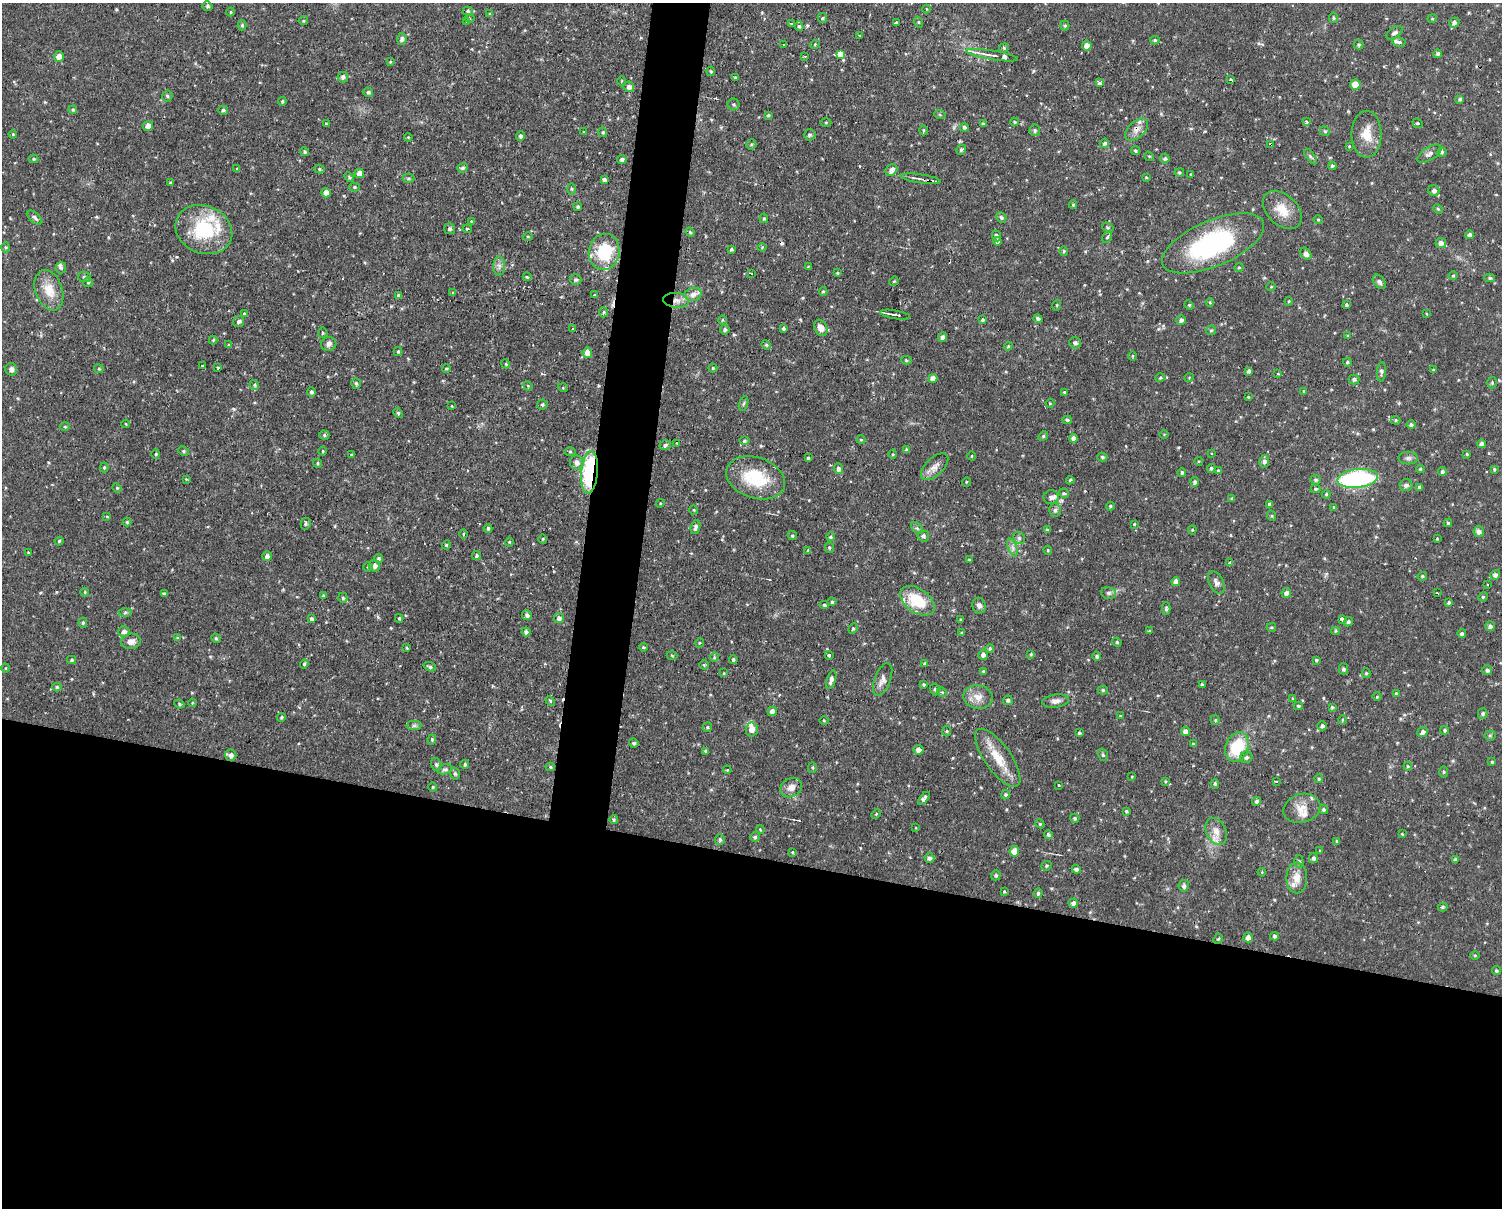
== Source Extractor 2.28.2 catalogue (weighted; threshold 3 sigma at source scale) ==
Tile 11 of 3 x 4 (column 2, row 4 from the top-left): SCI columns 1640-3139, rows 183-1388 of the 4978 x 5004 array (HDU 1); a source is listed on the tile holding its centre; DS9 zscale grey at full resolution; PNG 1504 x 1210 px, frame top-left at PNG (2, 3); each listed source drawn as its Kron ellipse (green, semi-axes under 4 px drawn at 4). Shown black and unused: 32% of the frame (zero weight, under 2 of 3 exposures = <1% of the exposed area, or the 3 px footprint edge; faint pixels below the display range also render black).
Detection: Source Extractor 2.28.2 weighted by HDU 2 'WHT'; one run over the whole footprint, this tile lists its part. Background 0.0511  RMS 0.0061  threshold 0.0273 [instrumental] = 3 sigma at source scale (4.5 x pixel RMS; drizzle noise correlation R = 1.50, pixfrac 1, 0.05/0.05 arcsec/px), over >= 5 px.
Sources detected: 499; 1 inside a brighter object's white glare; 5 cosmic-ray / hot-pixel residue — neither listed nor drawn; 16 inside a brighter listed object's ellipse — not listed separately; the other 477 listed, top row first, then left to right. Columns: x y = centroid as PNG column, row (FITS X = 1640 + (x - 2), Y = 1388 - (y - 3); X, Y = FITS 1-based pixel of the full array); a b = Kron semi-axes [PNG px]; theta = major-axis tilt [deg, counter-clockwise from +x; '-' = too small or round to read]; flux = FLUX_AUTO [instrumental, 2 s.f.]
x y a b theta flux
207 6 5 4 - 1.1
926 9 4 3 - 0.42
468 11 5 4 - 0.84
231 12 4 4 - 0.68
490 14 4 3 - 0.92
469 18 5 4 - 0.62
822 18 5 4 - 0.71
1334 18 5 4 - 0.94
1432 19 5 3 - 0.57
303 21 5 4 - 0.73
467 21 4 3 - 0.73
918 22 5 3 - 0.67
791 23 3 2 - 1.1
896 23 3 3 - 5.2
1454 23 5 5 - 2
242 25 5 4 - 0.94
1065 25 5 4 - 0.96
799 26 5 4 - 1.1
1394 33 9 5 34 1.9
860 36 3 2 - 0.62
402 39 6 5 - 1.7
1155 40 4 4 - 0.78
1399 42 7 4 -12 1.4
815 44 5 3 - 0.5
784 45 2 2 - 0.69
1359 45 5 5 - 0.98
1087 46 5 5 - 4.1
1004 48 5 4 - 0.8
1438 54 4 4 - 1.2
840 55 4 4 - 250
992 55 26 4 -9 5
805 56 3 2 - 0.57
59 57 5 5 - 4
390 62 3 3 - 0.53
711 71 5 4 - 0.84
343 77 5 5 - 2
735 78 3 3 - 0.74
1231 79 4 3 - 0.96
621 81 4 3 - 0.43
1100 83 4 3 - 9.7
1355 85 5 5 - 5.7
629 87 5 5 - 2.5
368 92 5 4 - 1.2
167 96 5 5 - 0.76
1460 99 4 3 - 1.2
282 102 4 3 - 1
733 104 6 6 - 1
73 110 4 3 - 0.86
223 110 5 4 - 1.1
768 115 4 3 - 0.84
940 115 6 3 -19 0.65
826 122 5 3 - 0.6
1014 122 4 3 - 0.71
1306 122 3 3 - 1.7
1418 123 5 4 - 1.3
326 124 4 3 - 0.88
983 124 4 3 - 0.94
148 126 5 5 - 3.6
964 127 4 4 - 1.1
1137 129 14 8 42 4.5
923 130 5 3 - 0.72
1035 130 6 5 - 1.3
1325 131 5 4 - 0.82
584 132 3 3 - 0.53
603 132 5 4 - 0.93
13 134 4 3 - 0.67
1367 134 23 15 -90 10
810 135 6 5 - 1.4
521 136 4 4 - 1.5
408 137 4 3 - 0.53
1104 143 5 4 - 1.4
751 144 5 5 - 0.87
1271 144 3 3 - 2
1349 146 4 3 - 0.47
961 150 5 4 - 1.2
1135 151 4 4 - 0.94
305 152 5 4 - 1.3
1442 152 5 4 - 1.1
1429 154 14 6 32 2.9
1149 156 5 4 - 0.65
1311 156 9 4 -55 1.2
1165 158 5 5 - 1.2
34 159 5 4 - 1
622 160 4 4 - 1.8
1332 166 4 4 - 1
462 168 5 4 - 1.2
237 169 3 3 - 0.78
319 169 5 4 - 0.92
891 170 6 5 - 3.2
1179 172 5 4 - 0.86
359 173 4 4 - 5.1
1191 174 3 2 - 0.41
349 177 5 3 - 0.8
408 178 6 4 1 0.89
1146 178 4 3 - 0.58
921 179 20 4 -8 3.3
604 180 4 4 - 1.8
170 183 3 3 - 0.88
354 187 5 4 - 0.84
571 189 6 4 -88 0.78
1434 190 6 5 - 2.3
326 193 4 4 - 4.4
1073 205 4 3 - 0.88
578 207 4 4 - 0.98
1438 209 5 3 - 0.74
1282 210 23 15 -44 11
1001 217 5 5 - 1.2
35 218 9 5 -41 1.5
764 218 5 4 - 0.81
1318 220 4 3 - 0.59
471 221 4 3 - 0.61
1108 227 6 4 -33 0.92
449 229 5 5 - 1.2
467 229 5 2 - 0.61
204 230 29 23 -23 37
690 232 5 4 - 0.73
1469 235 4 4 - 2
528 236 5 3 - 0.67
996 236 6 4 -67 1.1
1107 237 7 4 60 1
998 241 4 4 - 2.4
1213 243 55 23 23 84
1441 243 5 5 - 2.6
5 247 5 3 - 0.61
762 247 4 4 - 0.59
731 249 3 3 - 1.1
1064 251 4 4 - 0.75
604 252 18 15 76 29
1306 254 6 5 - 2.6
499 266 9 6 -90 2.1
808 267 4 3 - 0.68
1239 267 4 4 - 0.66
61 268 5 5 - 1.2
837 273 4 3 - 0.61
751 274 3 3 - 1.4
1453 275 5 3 - 0.64
84 277 6 5 - 1.1
527 277 4 4 - 0.8
1490 278 5 4 - 1.1
576 280 6 5 - 1.3
894 281 5 3 - 0.59
88 282 5 5 - 0.89
1379 282 8 5 -52 1.9
1271 287 4 3 - 0.44
49 290 21 13 -70 11
823 291 4 4 - 0.77
453 293 4 4 - 0.57
693 294 8 6 11 3.2
594 295 4 3 - 0.58
398 296 4 4 - 1.7
676 300 13 7 -6 4.1
1289 301 4 3 - 0.59
1210 302 4 4 - 0.66
1057 305 5 3 - 0.62
1189 305 5 4 - 0.8
1346 305 4 3 - 0.94
603 312 5 3 - 0.74
244 314 3 3 - 0.91
1427 314 4 2 - 0.46
895 315 15 3 -9 3
1038 318 4 4 - 1.3
722 320 5 3 - 0.56
983 320 4 3 - 1.3
1181 320 5 4 - 1.8
238 321 6 5 - 1.6
783 328 4 4 - 1.1
821 328 8 6 -60 4.6
573 329 4 2 - 0.41
725 330 5 4 - 1.3
1211 330 5 4 - 0.81
323 333 5 4 - 0.9
1348 336 3 3 - 0.6
943 337 4 4 - 2.1
213 340 4 4 - 0.83
1075 343 6 5 - 2
329 344 7 7 - 2
229 345 4 3 - 0.68
766 345 5 4 - 0.78
1008 346 4 4 - 0.71
398 351 4 4 - 0.78
587 353 5 5 - 5.5
1133 356 5 3 - 0.62
906 360 5 4 - 0.81
1347 362 4 4 - 0.97
506 364 4 3 - 0.75
202 366 3 3 - 1.7
218 367 3 2 - 1
446 368 4 3 - 0.76
713 368 4 4 - 0.84
11 369 6 6 - 2.2
99 369 5 4 - 0.74
1433 370 4 4 - 0.61
1249 371 4 3 - 1.5
1381 372 9 4 87 1.7
1278 374 4 2 - 0.49
933 378 4 4 - 3.2
1160 378 5 3 - 0.69
1189 378 5 3 - 0.47
1354 379 5 5 - 1.5
356 383 5 4 - 1.3
1492 383 6 5 - 0.85
254 385 5 4 - 0.86
528 386 5 4 - 0.52
563 388 5 3 - 0.55
1304 391 3 3 - 0.58
311 392 4 4 - 1.3
1064 392 4 3 - 0.61
1248 397 4 3 - 0.59
744 403 8 3 71 0.86
1050 403 4 4 - 0.62
542 404 5 5 - 0.93
452 406 3 3 - 0.49
398 413 5 4 - 0.82
1067 420 5 4 - 0.92
1396 420 5 4 - 0.74
126 424 4 2 - 0.44
1411 425 4 4 - 1.4
65 427 5 3 - 0.68
324 435 5 4 - 1
1164 435 4 3 - 0.47
1043 436 5 4 - 0.76
1073 438 4 4 - 2.2
861 440 4 4 - 0.69
744 441 5 4 - 1
677 443 3 2 - 0.49
1482 444 4 4 - 2
665 445 6 4 19 1.3
906 450 4 3 - 1
183 451 5 4 - 0.92
323 451 4 4 - 0.59
570 452 5 3 - 0.63
1212 453 3 2 - 0.89
156 454 4 4 - 0.81
893 454 4 3 - 0.6
1467 454 3 2 - 0.53
351 455 3 3 - 0.62
972 456 4 3 - 0.48
1102 457 5 4 - 0.98
808 458 3 3 - 0.91
1408 458 10 6 0 1.8
1199 461 4 3 - 0.49
1264 461 6 5 - 2
577 462 7 6 - 2.8
317 463 4 4 - 0.94
104 467 5 4 - 0.77
935 467 17 9 44 4.2
1211 468 4 4 - 1.1
838 469 5 4 - 2.1
1420 469 4 3 - 0.77
1494 469 4 3 - 0.79
1218 471 4 4 - 1.1
590 472 21 8 85 62
1182 472 4 4 - 1.2
1442 472 4 4 - 1.5
756 478 30 20 -19 28
1358 478 20 9 7 89
186 479 4 3 - 0.55
1070 480 4 3 - 0.7
1316 480 5 4 - 1.1
966 482 5 3 - 0.56
1195 482 4 4 - 1.6
1406 485 6 6 - 1.8
117 488 5 4 - 0.73
1419 488 4 4 - 1.4
1315 489 5 4 - 0.94
1064 493 5 4 - 0.87
1326 494 4 3 - 0.68
1051 497 7 7 - 2.7
1232 499 4 3 - 0.87
660 503 4 4 - 0.72
1269 504 4 3 - 1.4
1110 506 4 4 - 0.64
1334 507 4 3 - 0.9
694 510 5 3 - 0.46
1055 510 7 6 - 1.6
1272 516 5 3 - 0.63
107 517 4 4 - 0.65
127 522 4 4 - 0.72
1448 523 4 4 - 0.85
306 524 6 5 - 1
1134 524 3 3 - 0.44
695 527 7 4 73 1.7
488 528 4 4 - 1.2
917 528 7 4 -44 1.2
1047 530 4 3 - 1.1
1192 530 4 4 - 0.65
1479 532 5 5 - 2.5
463 534 5 3 - 0.56
792 536 4 4 - 0.89
923 536 6 5 - 1.7
831 537 4 4 - 0.88
1019 538 7 5 -46 1.3
543 539 4 3 - 0.56
1437 539 3 2 - 0.51
59 541 4 4 - 0.72
509 542 4 4 - 0.6
446 545 4 3 - 0.75
829 547 5 4 - 0.9
1013 548 9 4 -71 1.9
1048 550 4 3 - 0.72
808 551 4 3 - 1.1
28 552 4 3 - 0.53
267 556 5 4 - 2.1
476 556 4 4 - 1.1
378 558 4 4 - 1.1
969 560 3 3 - 0.77
1229 563 4 2 - 0.89
374 566 6 5 - 2.9
368 567 4 4 - 0.68
1495 575 5 5 - 1.7
1422 576 5 4 - 0.78
1176 582 4 4 - 3
1216 582 12 7 -62 2.3
1487 584 3 2 - 0.88
85 592 4 4 - 0.6
1109 593 8 5 -14 1.5
1286 593 5 4 - 2.1
1437 593 3 2 - 0.73
164 594 3 3 - 1.3
323 596 3 3 - 1
1483 597 5 4 - 0.84
343 598 5 4 - 1
917 601 19 12 -35 21
832 602 4 4 - 0.78
1449 602 4 3 - 1.1
824 605 5 4 - 0.94
979 606 8 6 -69 2.1
1166 609 6 4 -88 1.1
125 612 6 4 3 1
527 615 5 4 - 1.6
399 618 4 3 - 0.73
559 618 5 5 - 1.9
311 619 4 4 - 1.1
1342 619 4 3 - 2.9
960 620 4 3 - 0.59
1348 622 5 4 - 1
83 623 5 4 - 0.83
1490 626 5 4 - 1.8
1271 627 5 3 - 0.72
853 629 5 4 - 0.85
124 631 6 5 - 2
1149 631 3 3 - 0.56
1335 631 4 4 - 0.74
526 632 4 4 - 1.8
962 633 4 3 - 0.91
1462 634 4 4 - 1.5
177 638 4 4 - 0.64
216 638 5 4 - 0.83
131 641 9 7 12 3.8
1117 642 5 4 - 0.72
699 643 5 3 - 0.52
643 647 4 3 - 0.77
407 648 4 3 - 0.76
990 649 4 4 - 0.96
1031 654 4 4 - 0.67
672 655 5 3 - 0.66
829 655 4 3 - 1.1
983 655 5 4 - 2.2
1097 656 5 4 - 1
714 657 5 4 - 0.79
72 660 4 3 - 1
733 660 4 3 - 1.3
1316 660 4 3 - 0.79
304 664 5 4 - 1.1
925 664 4 4 - 0.9
704 665 4 4 - 0.74
430 667 6 4 -20 1.1
5 668 4 3 - 0.48
1343 669 5 5 - 1.3
1487 670 5 5 - 1.5
983 671 4 3 - 0.83
724 673 4 3 - 0.7
1366 673 5 4 - 0.81
831 680 10 4 72 3.1
883 680 17 8 69 3.9
924 684 3 3 - 0.77
1202 685 4 4 - 1.2
57 687 5 4 - 1.1
935 689 6 5 - 1.3
1103 690 5 4 - 0.95
942 692 5 4 - 0.72
1396 693 4 4 - 0.96
1377 696 4 3 - 0.58
978 697 14 12 -10 6.2
1293 699 4 4 - 0.82
1008 700 5 4 - 1.4
550 701 5 4 - 0.72
1056 701 13 6 9 2.9
192 703 4 3 - 0.53
179 704 5 4 - 0.86
1298 706 4 4 - 0.82
1332 707 3 3 - 0.75
772 711 5 4 - 3.2
1483 714 5 4 - 0.87
1120 716 3 3 - 0.49
281 717 4 4 - 0.88
1215 720 5 4 - 0.78
1342 720 5 3 - 0.58
824 721 5 3 - 0.59
414 726 7 4 1 1.3
1322 726 4 4 - 1.4
707 727 5 4 - 0.93
752 729 7 6 - 3.2
1445 730 4 4 - 1
947 731 5 3 - 0.72
1186 732 4 4 - 3.4
1423 732 6 4 40 2.1
1079 733 3 3 - 0.75
1490 735 5 5 - 0.9
432 739 5 4 - 0.9
634 743 5 4 - 1.2
1193 744 3 3 - 0.66
1237 747 15 11 69 25
918 750 5 5 - 2.8
706 751 4 4 - 0.94
231 755 6 5 - 2.7
1103 755 6 4 -73 0.99
1246 757 6 6 - 1.7
998 758 34 13 -55 15
1492 762 3 3 - 0.66
436 764 7 5 -73 1.3
465 765 4 4 - 1.1
1408 766 4 4 - 0.75
550 767 4 4 - 0.99
812 767 5 4 - 0.86
445 769 8 5 15 1.4
727 770 4 3 - 0.55
1443 772 5 3 - 0.67
455 774 6 4 -74 1.1
1132 777 4 3 - 0.44
1319 779 4 4 - 0.79
1165 781 4 4 - 0.66
1276 781 4 2 - 0.6
1215 784 4 4 - 0.97
1059 785 3 2 - 0.65
433 787 4 4 - 0.71
791 787 11 9 31 4.2
1005 795 5 4 - 1.2
924 798 8 4 52 2
1256 801 4 4 - 1.3
1302 808 19 14 16 7.8
1323 810 4 4 - 1.1
1126 811 3 3 - 0.69
876 814 5 3 - 0.58
1075 818 4 4 - 1.1
614 819 4 4 - 0.9
1040 824 4 3 - 0.57
916 828 4 2 - 0.4
760 829 4 3 - 0.52
1216 831 14 9 -64 5.5
1048 834 4 4 - 1.4
1402 834 4 4 - 0.47
755 837 5 4 - 1.2
720 839 5 5 - 1.3
1337 841 4 3 - 0.69
1014 851 5 5 - 7.8
1320 851 4 3 - 0.59
793 852 3 3 - 0.55
929 858 5 5 - 1.8
1313 858 5 4 - 1.5
1455 859 4 3 - 1
1299 862 6 4 -89 1.1
1047 866 5 4 - 0.89
1076 869 4 3 - 1.1
1262 872 4 3 - 0.51
996 875 5 4 - 1.1
1297 878 15 10 -89 6.5
1184 886 6 5 - 1.7
1004 891 4 4 - 0.62
1038 893 5 4 - 1.1
1073 903 5 4 - 2
1443 907 5 4 - 1.1
1275 936 4 4 - 1.2
1248 937 5 4 - 3.2
1218 939 5 4 - 0.66
1475 955 5 3 - 0.55
1496 971 4 4 - 1
Overlapping masked pixels (flux is a lower limit): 5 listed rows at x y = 1137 129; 1271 144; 921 179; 676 300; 590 472
Isophote crosses this tile's border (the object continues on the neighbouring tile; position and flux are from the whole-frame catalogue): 1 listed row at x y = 1496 971